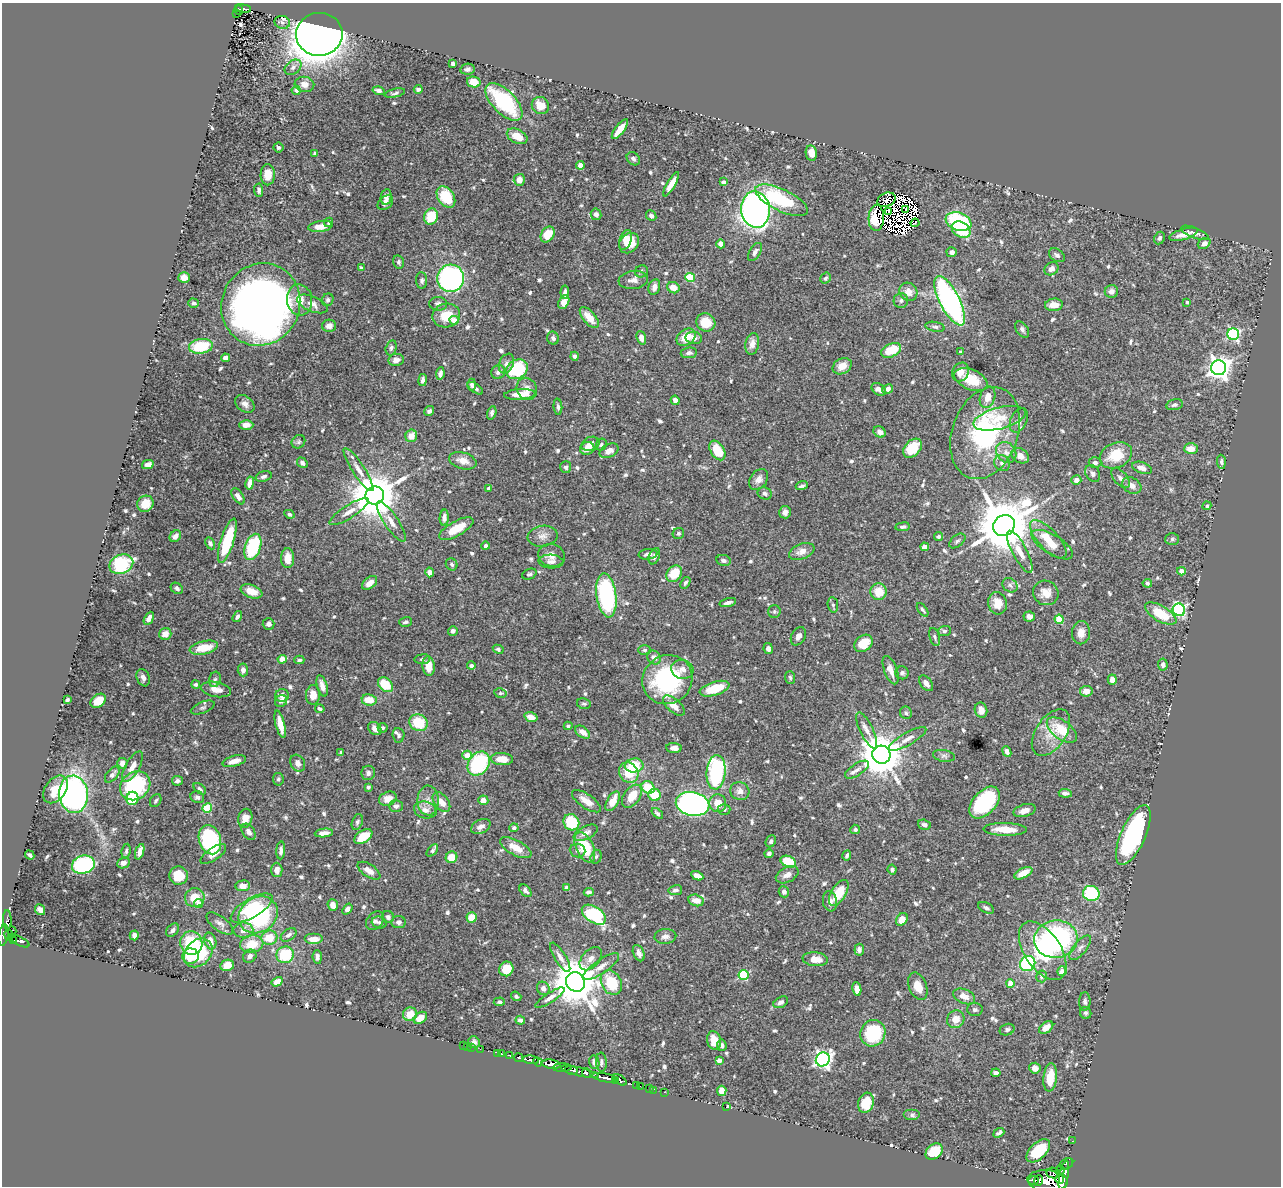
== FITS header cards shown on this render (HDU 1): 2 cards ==
NAXIS1  =                 1279
NAXIS2  =                 1184

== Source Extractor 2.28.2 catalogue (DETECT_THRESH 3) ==
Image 1279 x 1184 px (HDU 1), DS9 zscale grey, 1 PNG px = 1 image px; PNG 1283 x 1188 px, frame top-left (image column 1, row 1184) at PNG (2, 3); each listed source drawn as its Kron ellipse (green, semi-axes under 4 px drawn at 4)
Background 0.412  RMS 0.015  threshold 0.0445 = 3 sigma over >= 5 px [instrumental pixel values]
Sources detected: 720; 16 with non-positive FLUX_AUTO (blend fragments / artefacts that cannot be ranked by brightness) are neither listed nor drawn; of the other 704, the 500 brightest by FLUX_AUTO listed and drawn (204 fainter detections omitted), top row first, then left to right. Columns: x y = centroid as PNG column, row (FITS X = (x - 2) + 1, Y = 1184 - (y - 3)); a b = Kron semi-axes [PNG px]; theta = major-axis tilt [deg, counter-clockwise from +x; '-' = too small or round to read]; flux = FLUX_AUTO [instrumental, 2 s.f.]
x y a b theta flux
243 8 8 3 -7 80
239 10 5 4 - 82
237 14 3 2 - 19
282 22 8 6 -16 2.2
319 34 23 21 4 2000
453 64 4 3 - 3.5
293 67 9 6 38 4
468 69 7 5 11 2.7
474 82 7 5 -14 13
304 84 10 7 -7 6.6
418 89 4 3 - 2.6
296 90 4 4 - 4.1
379 91 6 4 -16 3.8
395 93 10 3 12 2.1
504 102 24 11 -46 96
540 106 9 8 - 16
620 129 12 4 52 12
517 136 11 7 -26 14
278 148 5 5 - 2.4
315 153 4 3 - 2.3
811 153 8 5 -80 11
633 159 7 6 - 2.5
580 165 4 4 - 12
268 175 11 7 90 13
519 180 6 5 - 7.5
723 182 4 3 - 2.3
671 184 14 4 59 9.4
259 190 7 4 -85 2.5
386 197 8 5 80 5.6
446 197 12 8 -56 36
782 200 29 11 -25 74
887 200 9 7 22 6.1
385 203 9 6 41 3.8
906 209 3 2 - 5.2
755 210 18 14 -86 460
888 212 4 3 - 3.9
596 214 6 5 - 3.7
431 216 8 7 - 28
651 216 5 4 - 3.1
876 218 13 7 87 14
958 221 13 8 -21 87
329 222 5 4 - 2
915 223 4 2 - 2.2
320 226 12 5 9 12
961 230 10 7 -34 38
1195 233 15 5 -20 4.1
548 234 8 6 54 20
1184 234 15 5 16 9.1
1159 238 6 5 - 2.5
626 240 10 6 71 11
629 243 11 9 50 18
1204 243 7 5 32 6.4
721 244 4 4 - 8.3
755 252 10 5 57 3.8
952 252 5 5 - 4.2
1057 255 9 6 -33 3.7
399 262 7 5 -78 2.7
361 268 4 3 - 2.1
1051 269 7 6 - 5.7
641 271 6 6 - 2.1
690 277 5 4 - 44
184 278 5 5 - 10
451 278 13 13 - 250
826 278 6 5 - 2.4
422 280 8 5 -88 2.4
633 280 15 9 8 6.2
654 287 8 5 76 5.4
673 288 6 5 - 11
1111 291 7 6 - 5
565 292 7 3 84 2.7
908 292 9 8 - 8.8
299 300 16 12 -81 14
328 300 6 5 - 2.3
901 301 7 7 - 3.1
950 301 27 10 -63 250
564 302 7 5 66 5.9
1187 302 3 3 - 2.2
194 303 5 4 - 2.8
261 304 42 39 61 910
312 304 16 7 -23 6.3
438 304 9 7 -4 3.8
1054 305 9 6 6 9.3
446 315 14 12 12 22
589 317 12 6 -50 14
454 320 4 4 - 12
706 322 10 9 - 20
329 326 7 6 - 6.8
935 327 10 5 -11 2.7
1022 329 9 5 -55 2.9
1233 334 6 6 - 150
686 337 10 7 35 18
553 338 6 6 - 3
641 338 7 4 -70 7.7
694 338 8 6 -11 4.6
752 344 11 6 78 7.7
201 346 12 7 8 43
391 348 8 5 75 2.4
891 350 10 6 25 25
961 352 4 3 - 2
689 353 8 5 8 3.2
574 356 4 4 - 2.4
225 358 4 4 - 4.4
396 360 8 6 9 5
506 364 10 7 66 4.4
842 366 10 7 31 11
1219 368 7 7 - 750
517 369 11 9 32 72
498 372 7 6 - 3.6
960 372 10 8 59 7.6
440 374 6 4 82 4.1
423 380 6 3 80 3.4
971 380 17 10 -24 26
472 385 6 4 89 2.3
475 388 9 4 -35 2.9
527 389 11 10 - 7.3
879 389 8 5 -35 6.5
888 389 6 5 - 4.7
520 394 16 5 4 14
987 397 11 7 74 11
675 400 5 4 - 5.3
245 404 11 7 -39 5.7
1175 405 8 5 12 3
558 407 8 4 -85 2.7
429 411 5 4 - 2.5
492 413 7 4 72 3
999 418 27 10 14 18
1019 420 13 8 65 8.8
246 425 7 5 -1 8.2
880 432 6 5 - 5.7
985 433 47 33 70 150
411 436 6 6 - 10
298 442 7 6 - 2.4
591 444 9 7 23 5.8
601 445 6 5 - 2
587 448 7 6 - 7.6
913 448 11 7 46 28
1191 449 7 5 1 11
717 450 11 7 -58 27
609 451 10 6 28 7.9
1006 452 11 9 -48 6.8
1116 455 17 12 24 28
1020 456 9 7 -32 7.8
463 461 14 8 -16 10
1221 462 7 4 -86 2.2
302 463 6 4 -51 3.5
1002 463 8 7 - 4
1095 463 6 5 - 3.3
148 464 6 4 13 6.7
566 467 6 5 - 2.6
1142 468 10 5 -19 7.4
358 469 25 6 -57 9.1
1093 474 9 7 -57 4.1
264 476 8 5 18 2.8
1121 478 12 6 -47 4.2
759 479 11 8 53 6.1
1076 480 5 4 - 4.9
250 483 6 4 78 6.7
1132 485 10 7 -29 7
802 486 6 3 18 2.5
489 488 4 3 - 3
765 493 7 6 - 2.7
375 495 9 9 - 5200
238 496 9 5 -53 5.5
145 504 8 7 - 14
1207 506 4 4 - 2.1
349 512 23 6 32 9.5
785 512 6 6 - 3.8
289 514 5 4 - 2
444 518 8 4 87 4.5
391 522 24 7 -56 9.3
1004 525 11 10 - 7200
903 527 7 4 8 2.2
456 529 19 7 29 24
678 533 6 5 - 2.1
175 536 6 5 - 5.1
543 536 15 10 9 7.6
939 536 4 4 - 2.3
1048 539 24 10 -47 18
1172 539 7 6 - 2.1
227 541 23 6 72 48
957 541 9 5 40 2.5
210 543 6 4 -62 2.9
1052 545 23 9 -31 15
486 546 4 4 - 4.1
253 547 13 8 71 63
925 547 4 4 - 18
802 551 13 7 21 8.3
1020 552 23 7 -62 11
648 554 9 5 6 4.5
551 555 13 11 -17 7.3
654 556 8 5 68 4.1
288 558 10 6 88 13
723 560 7 5 -10 3.2
551 561 12 7 -3 5.3
121 564 12 9 23 66
452 564 6 5 - 2.6
1181 571 4 4 - 8.1
430 572 5 4 - 7.2
529 574 7 5 25 2.2
674 574 9 7 51 26
370 583 9 5 39 8.3
685 583 6 4 55 2.3
1147 583 5 4 - 2.3
1010 585 8 6 -38 3.3
177 588 6 5 - 2.8
252 591 11 6 -21 12
879 592 8 8 - 18
1046 593 13 12 - 13
606 595 22 10 -82 140
728 603 8 3 14 3.5
998 603 11 9 -76 12
833 605 8 5 -80 2
923 610 7 4 -52 2
1179 610 6 6 - 150
774 611 6 6 - 1.9
1161 614 17 8 -30 31
1029 616 6 5 - 6.2
237 617 6 4 56 2.8
149 618 7 4 60 5.5
1059 619 5 4 - 34
405 622 6 4 17 2.4
269 624 6 5 - 3.2
453 631 5 4 - 3.4
944 631 7 5 1 2.2
1081 633 11 9 88 9.1
165 634 6 5 - 9
798 636 10 7 61 4.8
935 637 9 5 -74 2.2
864 643 10 7 39 23
204 648 14 6 12 23
498 649 6 4 -29 2.1
768 649 5 4 - 4
645 650 6 5 - 2.2
654 657 7 6 - 5
282 659 4 4 - 18
422 659 8 5 7 2.3
299 660 5 3 - 2.1
1163 665 6 5 - 3.2
429 666 9 6 -86 13
471 666 4 4 - 3.2
682 669 11 9 -19 7.1
243 670 6 5 - 4.5
891 670 15 6 -69 8.7
902 673 7 6 - 2.8
790 677 6 5 - 1.9
143 678 9 6 -69 4.6
215 679 8 6 73 2.3
667 680 25 24 - 120
1112 680 5 4 - 8.3
926 683 9 5 -52 5.7
196 684 4 4 - 2.3
385 685 8 6 -47 28
322 686 11 5 -74 6.8
216 689 15 7 -10 9.1
715 689 15 7 17 30
1086 691 6 5 - 9.5
500 693 6 4 -10 2
282 695 7 6 - 7
313 695 10 7 89 9.7
67 700 4 3 - 2
369 700 7 5 -8 15
98 701 8 6 38 13
281 701 6 5 - 3.4
584 704 7 5 -10 2.2
674 706 13 6 -41 9.2
203 707 12 5 22 2.8
320 709 5 4 - 2.4
981 710 8 6 -75 8
906 713 6 5 - 2.5
531 717 6 4 -16 7.7
419 723 9 8 - 35
280 724 14 4 -76 12
568 726 4 4 - 2
375 728 7 6 - 5.7
383 728 5 4 - 2.4
867 730 19 6 -64 8.1
1062 730 17 9 -36 28
583 732 8 5 -37 6.1
1051 733 26 15 56 22
398 735 7 6 - 2.3
907 739 21 6 30 7.8
674 748 7 5 -4 5.9
1007 751 6 4 -66 4.4
341 753 4 3 - 2.4
467 755 5 4 - 15
881 755 9 9 - 4100
944 756 11 6 -9 3.3
502 759 11 6 -3 14
234 761 12 5 15 8.9
122 763 5 5 - 5.7
298 763 9 7 -61 5.4
479 764 13 10 54 83
634 765 9 7 8 34
132 767 17 7 60 8.9
857 770 14 6 33 5.4
716 772 17 9 85 130
368 773 7 6 - 3.7
629 773 10 9 - 26
112 775 9 5 50 4.7
278 779 6 5 - 2.2
177 781 5 4 - 3.4
135 786 16 13 38 82
368 787 3 3 - 2.7
648 787 7 5 -36 31
55 789 15 10 52 22
200 789 7 4 -38 2.2
740 791 10 9 - 6.5
1065 793 6 4 -5 3.7
73 794 19 14 -86 320
655 795 6 6 - 21
632 796 13 8 55 19
197 797 7 6 - 3.3
132 798 7 6 - 45
388 799 9 6 23 8.2
483 800 5 5 - 7.9
156 801 7 5 57 2
428 801 15 10 89 9.9
586 801 17 7 -35 11
613 801 11 5 61 14
441 802 11 7 -52 10
718 803 9 8 - 14
985 803 19 11 48 91
693 804 17 11 -12 550
396 806 7 6 - 3.7
207 808 5 4 - 48
724 809 6 5 - 2.6
425 810 11 8 -16 6.9
1025 811 11 6 17 7.5
657 813 6 4 -41 2.2
245 818 9 7 75 9.6
357 822 8 5 70 2.6
571 822 8 7 - 38
924 825 6 5 - 3.6
481 827 10 6 28 5.4
514 828 4 4 - 2.7
855 829 5 4 - 2.4
1005 829 22 6 -1 20
249 832 9 6 -56 4.5
324 833 9 4 6 5.3
586 833 13 6 26 6.7
1133 835 32 12 66 170
363 837 10 6 33 24
210 840 15 11 -73 85
771 841 6 5 - 2.1
585 847 16 8 -66 44
516 848 17 7 -28 15
281 850 9 4 86 3.8
578 850 8 6 -6 3.2
126 851 7 4 82 1.9
432 851 7 4 48 2.2
140 852 8 4 71 5.6
769 853 4 3 - 2.6
213 854 15 6 34 7.8
30 855 5 3 - 1.9
847 856 5 3 - 2.2
451 857 6 5 - 16
596 857 7 5 72 2.2
788 862 8 5 -23 34
123 863 6 5 - 4.6
83 865 12 9 15 97
277 870 7 5 -88 6.8
892 870 5 4 - 3.2
369 871 13 6 -34 7.5
1023 873 10 5 26 13
787 875 12 7 27 6.9
179 876 9 9 - 18
697 876 6 4 -26 7.3
243 886 7 5 5 7.7
567 888 4 4 - 9.1
675 890 7 5 11 3.4
525 891 7 5 -47 3.8
589 892 5 4 - 3.2
784 892 5 5 - 3
839 893 14 7 58 30
1091 893 8 7 - 89
195 898 10 9 - 17
696 900 8 5 -13 10
830 901 10 7 -82 6.2
198 903 4 4 - 7.5
333 905 6 5 - 7
251 908 24 9 31 41
986 908 8 5 -27 2.6
347 909 6 4 53 4.3
40 910 6 5 - 6.4
258 915 20 17 34 120
594 915 13 8 -34 97
388 917 6 6 - 2.8
472 917 5 5 - 17
902 919 7 5 54 9.3
7 920 10 4 -88 67
375 921 10 7 49 3.5
379 922 7 6 - 2.2
399 922 7 6 - 3.5
220 923 16 7 -37 5.5
173 930 7 5 50 3.3
243 930 10 7 2 6.7
12 931 4 2 - 12
3 935 10 5 80 530
9 935 5 3 - 280
134 935 5 4 - 4.5
289 935 9 5 36 4.1
665 936 11 7 5 5.6
269 938 8 7 - 22
314 939 9 5 0 11
1056 939 22 19 7 180
13 940 4 2 - 70
19 941 11 4 -27 130
210 941 8 6 -74 11
191 943 12 11 - 57
252 944 11 8 11 21
1080 948 15 6 50 5
859 950 6 4 83 3
1043 951 33 18 -56 73
198 953 16 12 45 58
639 953 8 5 -66 5.6
285 955 9 8 - 39
190 956 8 7 - 21
250 956 7 6 - 4.2
317 957 7 4 -85 4.2
560 957 17 5 -58 5.9
591 959 13 8 49 7.2
815 959 12 7 -6 13
1028 963 8 7 - 81
227 965 7 5 12 14
601 967 21 7 34 9.7
506 969 7 7 - 16
1062 971 5 4 - 7.3
744 975 5 5 - 69
1041 976 6 5 - 2.5
277 982 6 4 30 9.8
575 982 10 9 - 4400
611 983 13 9 -60 38
1010 983 4 4 - 15
918 986 14 9 -67 14
543 988 7 6 - 5.5
857 989 7 4 -81 6.8
516 996 5 4 - 2
964 996 11 7 -23 8.5
550 998 17 5 33 4.9
1085 1001 9 5 88 2.9
499 1002 6 4 4 2.5
781 1002 8 5 31 3.6
975 1010 8 6 -3 2.7
1086 1013 6 5 - 2.2
410 1014 7 6 - 14
420 1018 7 5 36 10
956 1019 9 8 - 11
520 1020 5 4 - 4.2
1046 1027 8 5 37 9
1007 1030 8 5 19 3.1
873 1033 13 12 - 62
714 1041 10 7 -75 14
474 1042 6 6 - 3.7
463 1045 2 2 - 10
722 1045 6 4 -82 3.1
467 1046 2 2 - 4.7
471 1047 2 2 - 5.4
480 1049 2 2 - 6.8
497 1053 2 2 - 8
501 1054 3 3 - 23
510 1055 3 3 - 60
519 1058 4 3 - 220
823 1059 7 6 - 320
531 1060 8 4 -7 680
719 1060 4 4 - 7.2
538 1062 5 3 - 340
594 1062 7 5 -77 3.8
601 1062 9 5 -87 3.1
551 1064 9 4 -9 1700
562 1068 9 3 0 270
1035 1068 5 5 - 6
571 1070 6 3 -13 210
580 1072 19 3 -13 210
587 1073 5 3 - 180
996 1073 4 4 - 3.3
1050 1077 14 7 83 21
604 1078 13 3 -10 950
615 1080 4 3 - 420
620 1080 7 4 -35 500
636 1085 2 2 - 7.9
640 1086 2 2 - 12
649 1089 2 2 - 6.3
653 1090 2 2 - 9.7
722 1091 5 4 - 14
664 1092 2 2 - 8.9
866 1103 10 7 71 22
726 1107 3 2 - 66
912 1115 8 5 0 2.5
999 1133 6 3 38 2.3
1072 1141 2 2 - 6.3
934 1151 9 7 39 26
1038 1151 14 8 44 32
1066 1164 7 5 29 180
1060 1170 5 3 - 120
1053 1173 7 5 -9 360
1064 1177 16 4 80 1800
1033 1180 5 3 - 120
1038 1180 5 3 - 110
1060 1180 4 4 - 570
1047 1181 20 10 -4 2000
At the frame edge (FLAGS 8, measured only in part): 1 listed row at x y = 3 935
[204 fainter detections neither listed nor drawn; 16 non-positive-flux detections neither listed nor drawn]